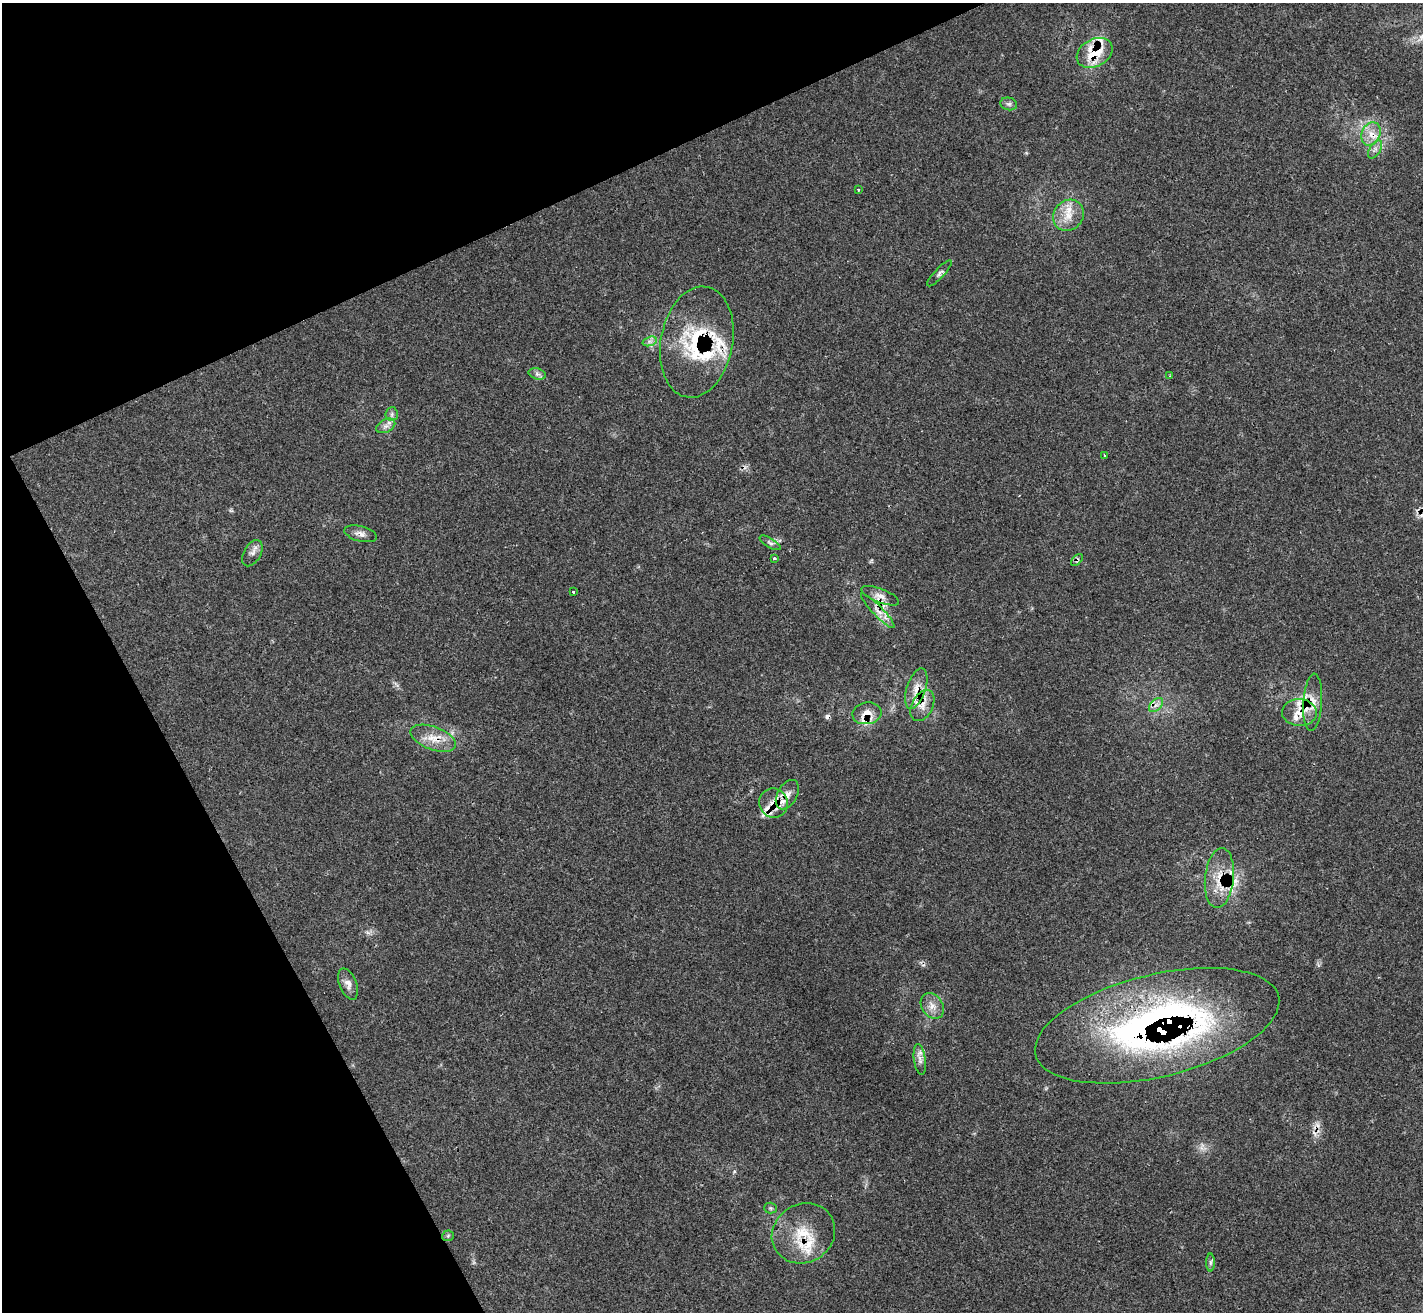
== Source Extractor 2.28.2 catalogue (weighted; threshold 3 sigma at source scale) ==
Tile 5 of 4 x 4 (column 1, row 2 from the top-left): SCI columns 29-1449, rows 2911-4220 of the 5713 x 5703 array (HDU 1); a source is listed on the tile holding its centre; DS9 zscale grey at full resolution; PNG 1425 x 1314 px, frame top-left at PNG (2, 3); each listed source drawn as its Kron ellipse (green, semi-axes under 4 px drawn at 4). Shown black and unused: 23% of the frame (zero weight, under 3 of 4 exposures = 2% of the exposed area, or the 3 px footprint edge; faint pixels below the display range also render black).
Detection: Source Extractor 2.28.2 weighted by HDU 2 'WHT'; one run over the whole footprint, this tile lists its part. Background 0.0538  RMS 0.0053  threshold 0.0237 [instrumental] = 3 sigma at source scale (4.5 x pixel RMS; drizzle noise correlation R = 1.50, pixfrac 1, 0.05/0.05 arcsec/px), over >= 5 px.
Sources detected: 63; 7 cosmic-ray / hot-pixel residue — neither listed nor drawn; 16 inside a brighter listed object's ellipse — not listed separately; the other 40 listed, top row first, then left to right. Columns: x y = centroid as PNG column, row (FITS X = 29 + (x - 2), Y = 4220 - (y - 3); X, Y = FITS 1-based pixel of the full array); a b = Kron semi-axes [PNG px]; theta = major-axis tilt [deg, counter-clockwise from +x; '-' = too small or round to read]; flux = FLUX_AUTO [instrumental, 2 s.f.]
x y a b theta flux
1095 53 19 13 29 19
1009 104 8 6 -13 1.5
1371 134 12 9 65 5.2
1375 149 10 5 57 2.1
858 190 3 3 - 0.57
1068 215 16 14 48 8.6
939 273 17 5 46 1.8
650 341 7 4 18 1.6
697 342 56 36 79 47
537 374 8 5 -15 1.6
1170 376 4 3 - 0.63
392 414 7 6 - 1.5
386 426 10 6 27 2.5
1105 455 3 2 - 0.74
361 534 17 7 -14 2.9
770 543 12 4 -31 1.6
252 553 14 8 60 2.8
774 559 3 3 - 1.3
1077 560 7 4 46 1
573 592 4 2 - 0.5
880 596 20 7 -21 3.8
878 611 23 5 -46 4.2
916 689 21 9 71 6.9
1313 702 29 9 87 6.7
922 705 16 10 63 5.9
1156 705 8 5 44 2
1299 712 17 13 -2 7.7
867 713 15 11 10 5.7
433 738 24 11 -21 8.9
787 795 16 9 60 4.8
773 803 15 14 - 7.7
1219 878 30 14 84 14
348 984 16 8 -69 3.7
932 1006 14 10 -56 4.6
1157 1026 125 51 14 280
920 1060 15 6 -82 2.9
770 1208 6 5 - 0.93
803 1233 32 29 31 21
448 1236 6 5 - 0.78
1210 1262 9 4 89 1.1
Overlapping masked pixels (flux is a lower limit): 16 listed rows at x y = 1095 53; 1371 134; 697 342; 1077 560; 878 611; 916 689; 1313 702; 922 705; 1156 705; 1299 712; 867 713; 433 738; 773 803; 1219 878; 1157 1026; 803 1233